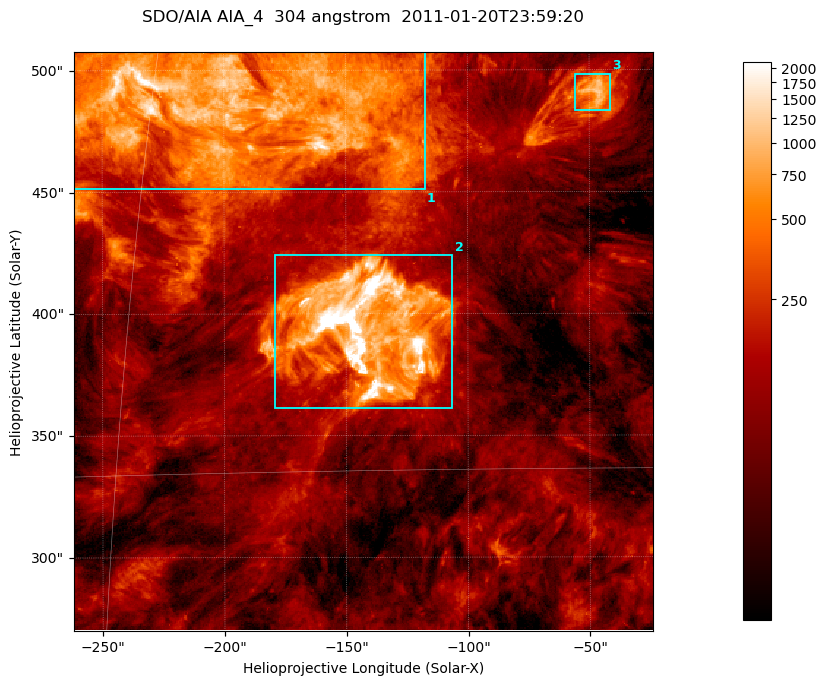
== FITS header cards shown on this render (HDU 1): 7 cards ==
TELESCOP= 'SDO/AIA '           / For AIA: SDO/AIA
INSTRUME= 'AIA_4   '           / For AIA: AIA_ATA1, AIA_ATA2, AIA_ATA3 or AIA_AT
WAVELNTH=                  304 / [angstrom] Wavelength
WAVEUNIT= 'angstrom'           / Wavelength unit: angstrom
DATE-OBS= '2011-01-20T23:59:20.124' / [ISO] Date when observation started; ISO 8
CTYPE1  = 'HPLN-TAN'           / CTYPE1; Typically HPLN
CTYPE2  = 'HPLT-TAN'           / CTYPE2; Typically HPLT

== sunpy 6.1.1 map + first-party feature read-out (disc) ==
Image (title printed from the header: SDO/AIA AIA_4  304 angstrom  2011-01-20T23:59:20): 396 x 396 px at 0.6 arcsec/px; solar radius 975 arcsec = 1625 px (partial field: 1.9% of the solar disc is inside the frame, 100% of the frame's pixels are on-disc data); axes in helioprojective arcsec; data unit not stated in the header (colour bar unlabelled)
Orientation: roll -0.132 deg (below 1 deg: not rotated)
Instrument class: DISC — disc imager (sunpy class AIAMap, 304 A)
Bright regions (active regions / flare kernels): reference = the on-disc median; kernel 3 px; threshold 5 sigma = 355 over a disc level ~107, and >= 1.15x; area >= 156 px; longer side >= 5 px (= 3 arcsec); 3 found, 3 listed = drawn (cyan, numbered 1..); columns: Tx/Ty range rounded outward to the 2 arcsec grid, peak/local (2 s.f.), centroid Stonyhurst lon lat
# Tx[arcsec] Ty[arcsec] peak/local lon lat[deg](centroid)
1 -262..-116 450..508 22 -13 +25
2 -180..-106 360..426 66 -9 +19
3 -56..-40 482..500 11 -3 +25